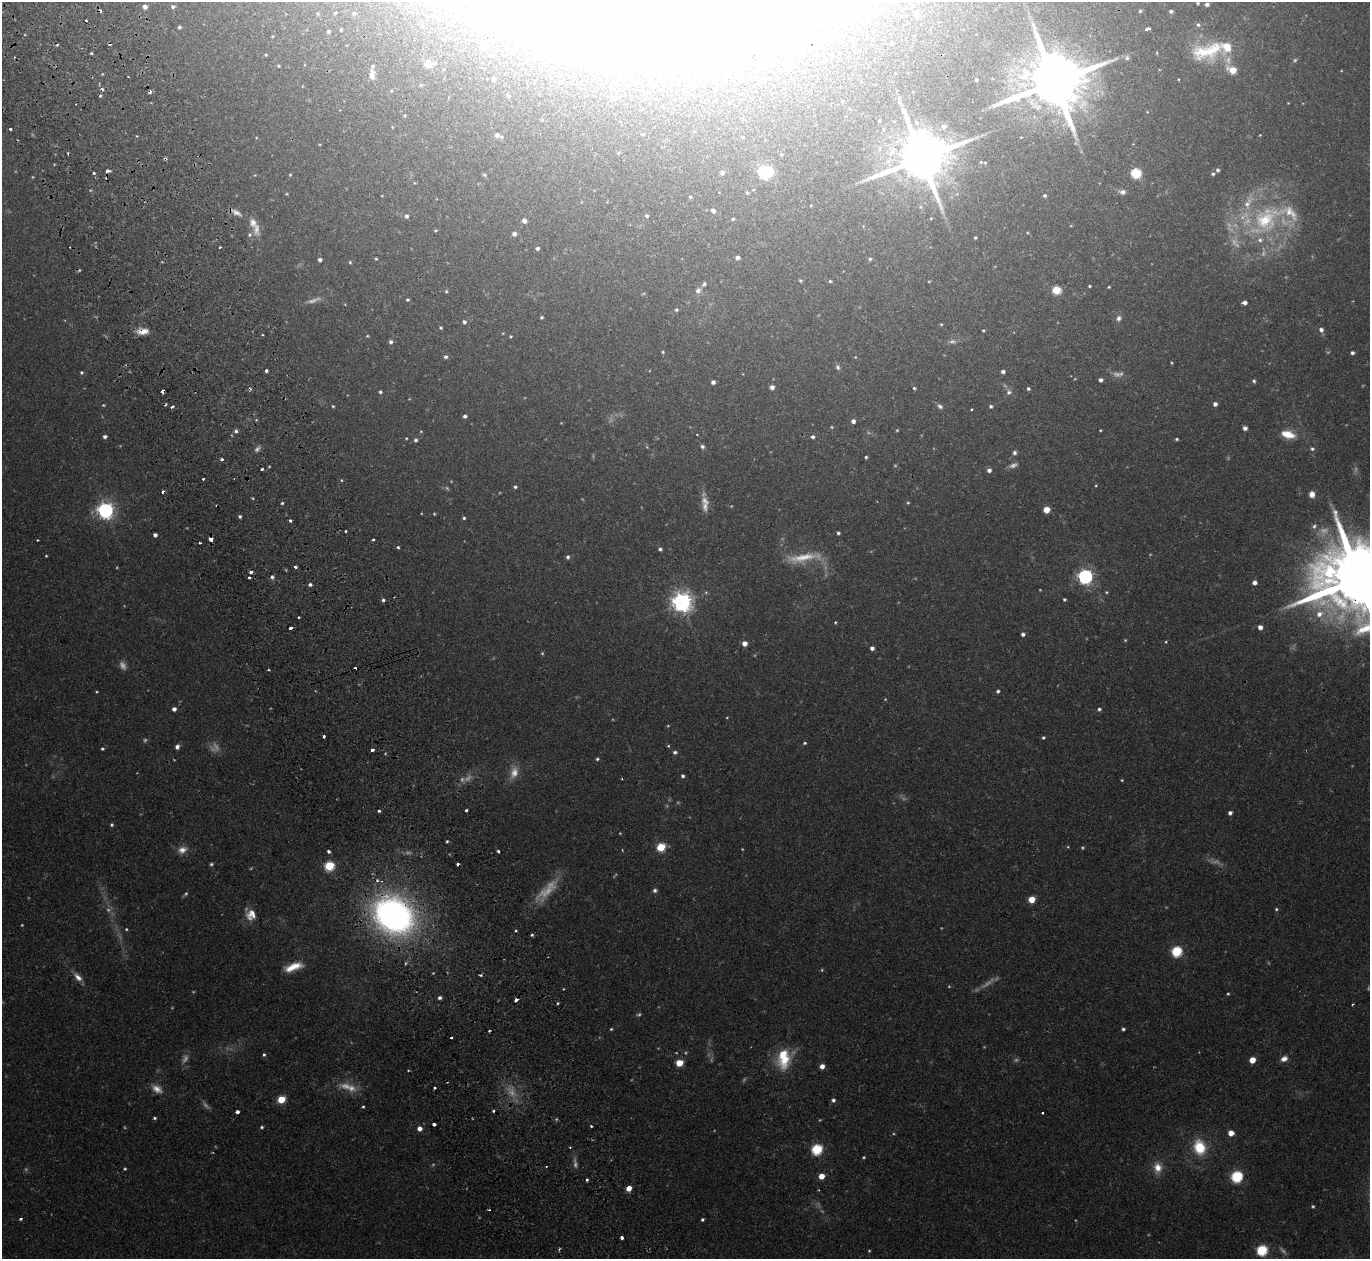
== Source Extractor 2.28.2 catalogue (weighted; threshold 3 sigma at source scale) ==
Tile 11 of 4 x 4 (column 3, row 3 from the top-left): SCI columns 2794-4161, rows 1438-2694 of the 5588 x 5513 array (HDU 1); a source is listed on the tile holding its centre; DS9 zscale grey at full resolution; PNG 1372 x 1261 px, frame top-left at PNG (2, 2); no overlay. Shown black and unused: <1% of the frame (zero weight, under 2 of 3 exposures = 3% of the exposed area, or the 3 px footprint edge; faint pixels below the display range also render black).
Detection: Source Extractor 2.28.2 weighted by HDU 2 'WHT'; one run over the whole footprint, this tile lists its part. Background 0.0576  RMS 0.005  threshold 0.0227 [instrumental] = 3 sigma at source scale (4.5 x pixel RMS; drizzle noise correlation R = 1.50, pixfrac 1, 0.05/0.05 arcsec/px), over >= 5 px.
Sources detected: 385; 61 too faint to see at this stretch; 15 inside a brighter object's white glare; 27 cosmic-ray / hot-pixel residue — not listed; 10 inside a brighter listed object's ellipse — not listed separately; the other 272 listed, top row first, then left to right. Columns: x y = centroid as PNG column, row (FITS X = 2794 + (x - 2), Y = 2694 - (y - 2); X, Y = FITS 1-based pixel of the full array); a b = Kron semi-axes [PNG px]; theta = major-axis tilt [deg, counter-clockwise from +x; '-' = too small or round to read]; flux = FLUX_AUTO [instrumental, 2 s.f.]
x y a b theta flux
1198 3 4 3 - 0.6
1207 4 4 4 - 1.4
145 7 5 4 - 2.7
173 7 5 4 - 1.2
852 10 7 6 - 1.3
1140 11 4 4 - 0.66
1171 11 4 4 - 1.1
335 13 4 3 - 0.52
354 13 5 5 - 0.89
917 14 6 5 - 3.2
1198 25 5 5 - 0.99
179 27 4 4 - 0.9
1147 29 5 3 - 2.5
341 30 3 3 - 0.62
328 31 4 3 - 0.94
891 43 4 3 - 0.95
485 46 6 6 - 2.9
1208 50 44 19 15 23
91 53 3 3 - 0.75
1157 53 5 3 - 0.43
266 55 4 3 - 0.6
1127 58 7 6 - 1.3
428 64 6 5 - 12
279 66 5 4 - 0.52
1233 70 6 4 -22 13
102 74 3 3 - 0.43
372 75 14 6 89 3.1
763 78 6 6 - 0.96
493 79 7 5 74 1.2
713 80 5 5 - 0.83
976 80 3 3 - 0.86
1055 82 18 15 14 4100
101 96 3 3 - 1.9
508 96 5 5 - 1
615 98 12 6 15 2
405 116 4 4 - 0.53
542 120 5 4 - 0.56
879 121 4 3 - 0.77
943 126 7 6 - 2
10 129 3 3 - 1.3
497 135 5 5 - 1.7
137 136 4 3 - 0.39
743 137 5 3 - 0.54
1076 143 6 5 - 0.9
922 158 15 12 21 3200
981 162 3 3 - 0.44
985 163 4 2 - 0.39
1218 170 4 4 - 1.1
108 171 6 3 6 1.5
763 171 6 5 - 53
94 173 3 3 - 0.7
722 173 5 5 - 1.6
1136 173 6 5 - 33
1213 174 5 4 - 0.94
290 175 4 4 - 0.51
1122 192 9 7 -3 2.2
747 193 4 3 - 0.81
286 194 4 4 - 0.45
1045 195 4 4 - 0.9
690 197 4 4 - 0.69
713 211 5 4 - 2.2
236 212 17 6 -30 2.9
406 216 5 5 - 1.3
646 216 5 4 - 0.95
931 218 3 2 - 0.33
733 219 4 4 - 0.71
1266 219 57 35 48 64
524 221 5 4 - 2.5
256 229 18 8 -88 4.2
435 230 5 3 - 0.5
514 234 5 4 - 1.9
975 238 3 3 - 0.57
220 247 3 2 - 0.81
537 248 4 4 - 1.3
737 258 4 4 - 1.8
376 259 3 3 - 0.55
870 259 4 4 - 0.77
320 260 4 4 - 1.6
350 262 4 4 - 0.63
800 281 5 4 - 0.64
830 281 5 4 - 0.74
929 281 4 3 - 0.4
704 284 7 5 54 1.2
1089 286 3 3 - 0.59
1109 287 3 3 - 0.5
1056 290 5 5 - 24
446 291 4 4 - 0.69
698 291 8 6 55 2.1
407 300 4 3 - 0.76
1244 302 4 4 - 2.1
676 310 5 5 - 0.86
542 317 4 3 - 0.78
1119 318 8 7 - 1.8
464 322 5 4 - 1.2
941 324 4 3 - 0.52
441 328 4 3 - 0.65
983 330 3 3 - 0.55
1321 330 6 5 - 1.9
142 331 14 7 3 5.2
503 333 4 3 - 0.33
367 336 4 4 - 0.52
511 336 4 3 - 0.5
952 341 10 6 0 1.6
391 342 5 5 - 1.4
663 352 4 3 - 0.55
1352 353 4 4 - 1.2
446 357 5 4 - 1.1
1172 363 5 3 - 0.49
838 367 7 6 - 1.3
266 370 3 3 - 1.6
82 372 4 4 - 0.7
1003 372 4 4 - 1.4
1101 380 4 4 - 1.8
1254 381 4 4 - 0.9
713 382 4 4 - 1.8
772 387 4 4 - 2.4
914 388 3 3 - 0.88
1028 389 4 4 - 0.84
162 391 4 3 - 1.8
380 392 4 4 - 0.94
1009 392 8 7 - 1.7
1215 404 5 5 - 1.8
103 405 4 3 - 0.52
333 406 4 3 - 0.56
940 406 8 6 -39 1.3
991 406 4 4 - 1
172 407 3 3 - 4.6
971 409 3 2 - 0.55
465 416 4 4 - 1.4
853 421 4 4 - 2
832 427 4 3 - 0.51
1245 428 5 4 - 1.7
897 430 3 3 - 0.48
1100 430 3 2 - 0.42
236 431 4 4 - 1.2
421 431 5 3 - 0.44
1288 434 16 9 -14 8.1
105 437 4 4 - 1.5
813 437 4 4 - 1.3
406 438 4 4 - 0.45
1177 439 4 3 - 0.71
416 440 5 4 - 1.1
702 447 6 5 - 1.2
1312 449 5 5 - 1.1
1014 453 6 5 - 1.2
866 457 3 3 - 0.7
222 459 3 3 - 1.2
262 469 3 3 - 2.1
989 470 5 4 - 1.8
203 479 3 3 - 0.88
515 487 5 4 - 0.95
1312 494 7 6 - 3.2
705 501 15 9 -52 4.3
282 503 3 3 - 1.2
908 503 4 4 - 0.55
105 510 6 6 - 210
1046 510 5 4 - 9.7
434 514 3 3 - 0.47
240 516 4 4 - 0.98
464 518 4 3 - 0.78
1314 526 8 6 40 1.4
346 531 3 2 - 0.72
838 533 4 3 - 1
155 535 4 4 - 1.8
211 539 4 4 - 4.5
373 539 3 2 - 0.73
200 543 3 2 - 1.4
398 547 3 3 - 1.3
660 549 4 4 - 1.2
46 556 3 3 - 0.44
568 557 5 4 - 1.3
295 567 3 3 - 2.6
1085 576 6 6 - 150
272 577 5 5 - 1.2
249 578 3 3 - 1.2
1360 578 28 19 15 8800
1255 583 4 4 - 2.4
310 584 5 4 - 1.2
1106 592 4 4 - 0.52
1064 599 3 3 - 0.71
383 600 4 4 - 0.98
682 602 7 7 - 340
1319 614 13 10 35 6
835 622 4 3 - 0.51
1260 627 4 4 - 3.2
291 628 4 3 - 5.3
1023 634 4 4 - 1.6
1166 642 4 3 - 0.49
744 643 4 4 - 4.1
872 648 4 4 - 1.7
542 653 5 4 - 0.63
268 670 3 2 - 0.53
998 691 4 4 - 1
97 692 4 2 - 0.44
174 709 4 4 - 2.1
1099 709 4 4 - 1
1043 738 4 4 - 0.79
805 743 4 3 - 0.67
668 746 4 4 - 0.59
177 747 6 5 - 1.8
102 749 4 3 - 0.69
372 750 4 3 - 2.8
675 752 5 5 - 1.2
597 759 5 4 - 0.79
683 776 4 4 - 1.1
1122 780 4 3 - 0.49
466 810 3 3 - 1.1
379 811 3 3 - 1.6
1230 813 4 4 - 1.8
112 825 5 5 - 0.81
447 841 3 3 - 0.67
661 847 5 5 - 24
182 850 13 9 22 4
329 851 3 3 - 1.7
498 851 3 3 - 1.6
329 866 5 5 - 35
547 890 42 12 46 12
655 890 6 5 - 1.2
186 894 7 5 42 0.94
1032 899 5 5 - 10
1276 909 4 4 - 0.7
251 915 14 13 - 6.1
393 915 31 25 -34 240
126 929 4 4 - 0.54
532 935 4 4 - 0.77
1177 951 6 5 - 45
293 967 23 9 19 8.9
433 973 3 3 - 0.42
78 977 14 7 -45 3.6
563 989 3 2 - 0.35
1228 994 4 3 - 0.55
440 998 4 4 - 1.4
516 1000 4 3 - 2.3
1353 1004 4 2 - 0.5
611 1029 3 3 - 0.57
1123 1029 4 3 - 0.94
489 1031 3 2 - 0.57
451 1038 3 3 - 0.94
264 1055 5 4 - 0.84
785 1059 30 16 73 15
1284 1059 9 6 25 2.8
1252 1060 5 4 - 9
679 1063 5 4 - 14
822 1066 5 4 - 3.1
435 1088 3 3 - 1
281 1099 5 5 - 17
833 1100 5 4 - 1.3
363 1107 4 3 - 0.62
237 1112 4 3 - 3
1042 1113 3 2 - 0.77
154 1118 5 4 - 0.8
434 1124 3 3 - 5.2
591 1126 3 3 - 0.67
262 1127 4 3 - 0.79
419 1129 5 5 - 3.2
1231 1133 6 6 - 4.1
1199 1147 18 14 -74 17
817 1149 6 5 - 50
864 1157 3 3 - 0.53
1158 1168 14 11 -88 6
125 1169 4 4 - 0.64
821 1176 5 4 - 6.7
1237 1177 6 5 - 63
587 1180 3 3 - 1.1
629 1188 5 4 - 5.3
819 1190 4 3 - 0.44
1313 1206 4 3 - 0.67
489 1210 3 3 - 0.57
21 1219 3 3 - 1.3
702 1220 4 3 - 0.88
622 1238 3 3 - 1.3
1262 1250 6 5 - 51
Overlapping masked pixels (flux is a lower limit): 7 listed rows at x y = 142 331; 162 391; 1360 578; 291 628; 547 890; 393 915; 629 1188
Isophote crosses this tile's border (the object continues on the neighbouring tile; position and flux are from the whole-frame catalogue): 1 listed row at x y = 1360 578